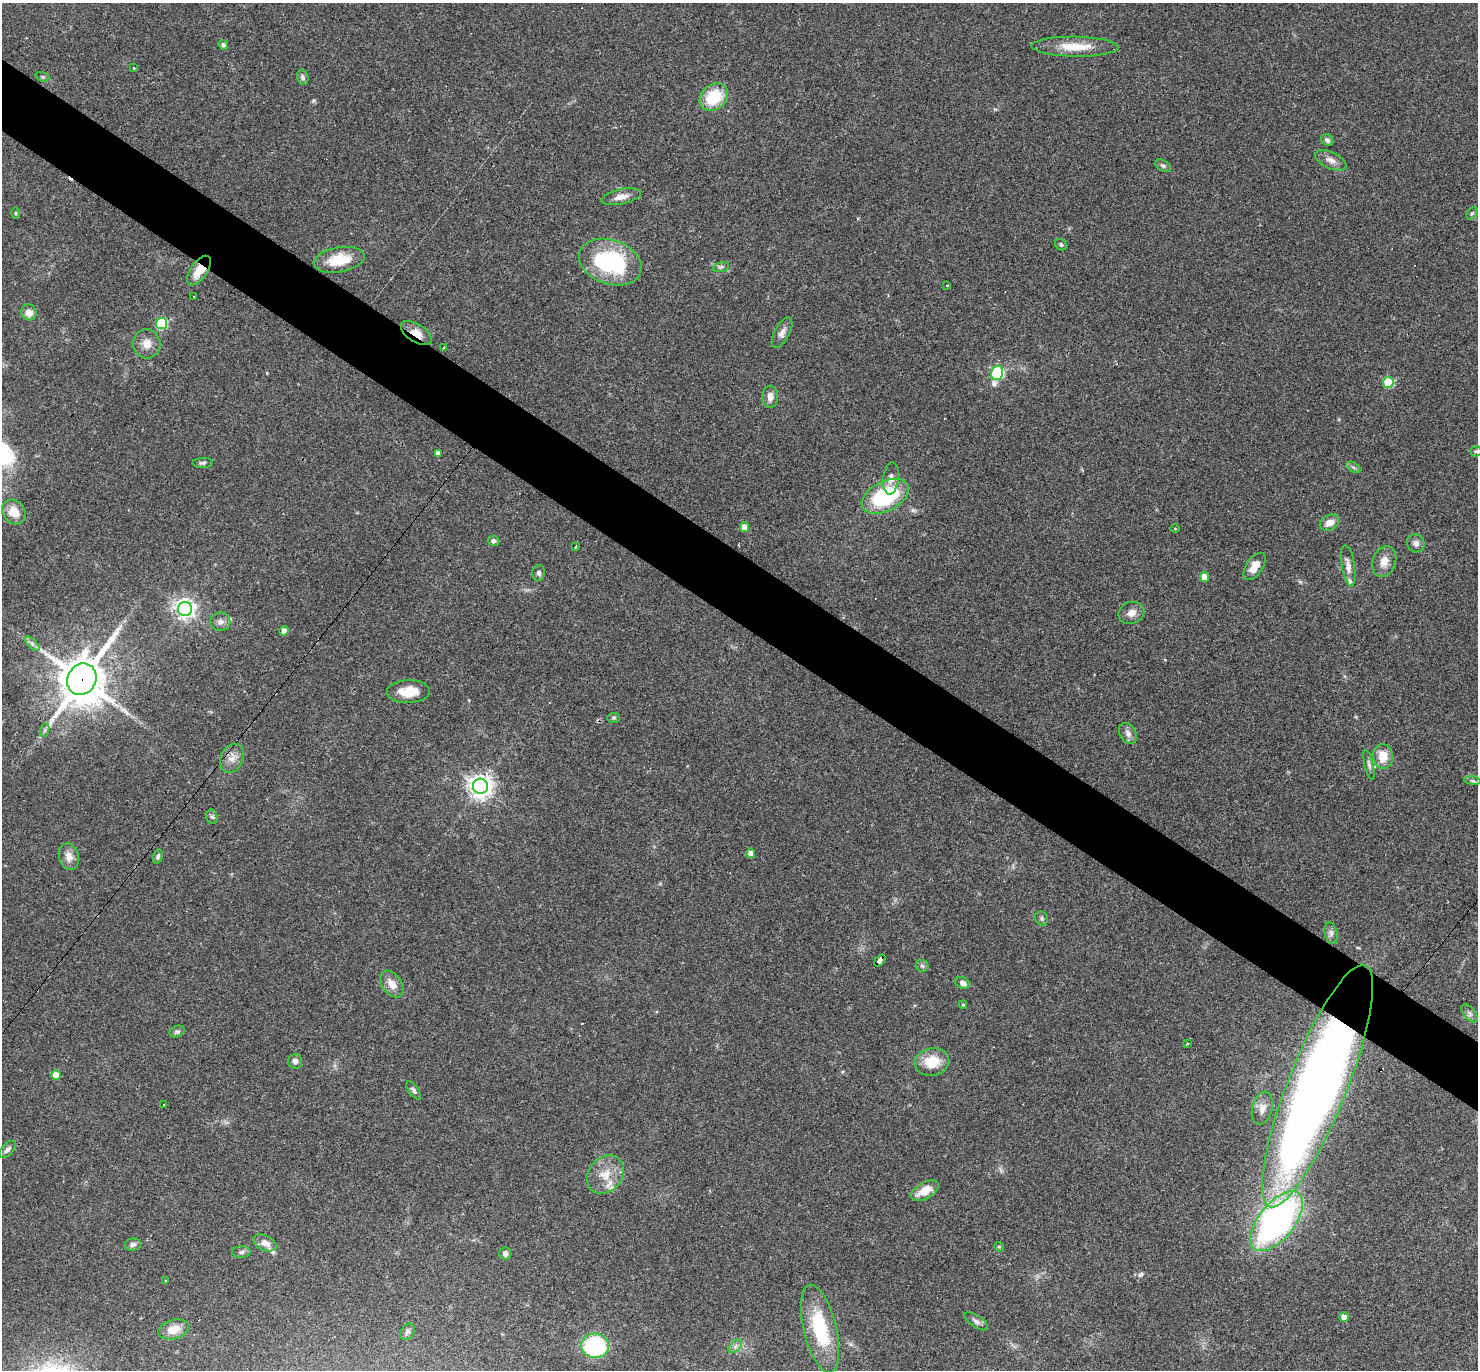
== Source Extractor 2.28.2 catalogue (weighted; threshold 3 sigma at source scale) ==
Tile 11 of 4 x 4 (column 3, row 3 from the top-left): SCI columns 2951-4426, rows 1657-3024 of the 5901 x 5907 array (HDU 1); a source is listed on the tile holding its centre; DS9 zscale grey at full resolution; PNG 1480 x 1372 px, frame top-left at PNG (2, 3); each listed source drawn as its Kron ellipse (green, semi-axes under 4 px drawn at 4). Shown black and unused: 5% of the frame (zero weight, under 3 of 4 exposures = <1% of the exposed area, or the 3 px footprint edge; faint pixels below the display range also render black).
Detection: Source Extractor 2.28.2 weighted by HDU 2 'WHT'; one run over the whole footprint, this tile lists its part. Background 0.0572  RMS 0.0052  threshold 0.0232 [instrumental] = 3 sigma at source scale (4.5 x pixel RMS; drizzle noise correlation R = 1.50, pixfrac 1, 0.05/0.05 arcsec/px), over >= 5 px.
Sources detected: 104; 1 inside a brighter object's white glare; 2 cosmic-ray / hot-pixel residue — neither listed nor drawn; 2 inside a brighter listed object's ellipse — not listed separately; the other 99 listed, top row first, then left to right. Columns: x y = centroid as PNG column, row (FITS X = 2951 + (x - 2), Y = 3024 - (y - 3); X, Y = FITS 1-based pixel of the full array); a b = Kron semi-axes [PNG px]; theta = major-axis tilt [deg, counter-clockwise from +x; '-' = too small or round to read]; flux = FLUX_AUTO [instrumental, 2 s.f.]
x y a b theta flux
223 45 5 4 - 1.6
1075 47 43 10 -1 13
134 68 4 2 - 0.33
42 77 7 4 -20 0.83
303 77 8 5 -74 1.4
714 97 15 12 41 20
1327 140 7 5 -47 1.4
1331 160 17 8 -25 3.6
1163 166 9 5 -30 1.1
621 197 20 7 12 4.2
16 213 6 4 89 0.6
1472 213 7 4 54 0.81
1061 245 6 5 - 0.91
339 260 25 12 10 15
610 262 32 22 -18 51
721 267 8 4 14 0.99
199 271 17 8 55 9
947 285 3 2 - 0.79
193 297 3 2 - 0.88
29 312 8 7 - 4
162 323 6 5 - 42
416 333 17 9 -32 6
782 333 17 7 62 3
147 344 14 13 - 5.2
443 348 3 2 - 1
997 373 7 6 - 69
1388 382 5 5 - 30
770 397 11 8 89 3.5
1476 451 5 5 - 0.82
438 453 4 4 - 2.1
203 463 10 5 1 1.2
1353 467 8 4 -31 1.1
891 478 16 7 84 3
885 496 25 14 27 43
14 512 13 11 -52 7.7
1329 523 10 7 29 5.1
745 527 5 4 - 6.9
1175 529 5 3 - 0.43
494 541 5 5 - 1.6
1416 543 9 8 - 2.6
575 547 3 2 - 1.2
1384 562 16 11 70 5.5
1255 566 15 8 56 5.9
1348 566 21 6 -81 3.9
539 573 8 6 88 1.4
1204 577 5 4 - 5.9
185 609 7 7 - 250
1131 613 13 11 19 3.7
220 622 10 9 - 2.6
284 631 4 4 - 3.1
32 644 9 3 -45 1.4
82 679 16 14 61 2000
408 692 22 11 3 9.7
614 718 6 5 - 0.86
45 730 7 4 71 0.99
1128 733 11 8 -59 2.7
1383 757 12 10 -83 8.8
232 758 15 11 64 4.7
1369 765 15 4 -76 1.6
1472 781 8 4 -9 0.94
481 786 8 7 - 400
212 817 7 5 -71 1.1
751 853 4 4 - 2.8
69 856 13 9 -74 4.2
158 857 7 4 72 1.3
1041 918 7 6 - 1.3
1331 933 11 6 -76 1.8
880 961 7 4 51 67
922 966 6 5 - 1.1
963 983 7 5 -25 2.3
392 984 15 9 -54 5.2
963 1005 4 3 - 0.59
1470 1013 11 5 -49 1.5
177 1032 7 5 19 1.3
1187 1043 2 2 - 0.61
295 1061 7 7 - 1.9
932 1062 17 13 9 13
56 1075 5 5 - 7.6
1317 1086 130 29 68 680
414 1091 10 5 -55 1.3
164 1104 2 2 - 0.44
1262 1108 17 10 75 3.9
8 1149 10 5 45 1.9
605 1175 21 16 50 10
925 1191 15 8 28 8.2
1276 1221 35 18 51 180
265 1243 12 7 -26 4.1
133 1244 8 6 14 1.8
999 1247 5 4 - 0.6
241 1252 9 6 2 1.3
505 1254 6 6 - 2.1
165 1281 4 3 - 0.5
1344 1317 5 4 - 4.4
976 1321 13 6 -33 1.9
174 1329 15 9 16 7.1
820 1329 45 16 -76 35
407 1332 9 6 54 1.4
595 1346 14 12 -5 51
735 1346 8 5 46 1.6
Overlapping masked pixels (flux is a lower limit): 5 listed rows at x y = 199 271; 416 333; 82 679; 880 961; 1317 1086
Isophote crosses this tile's border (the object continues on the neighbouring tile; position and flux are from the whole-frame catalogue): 1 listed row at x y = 820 1329
Unlisted compact peaks at least as high as the median listed source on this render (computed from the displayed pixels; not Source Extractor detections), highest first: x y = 1141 1274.